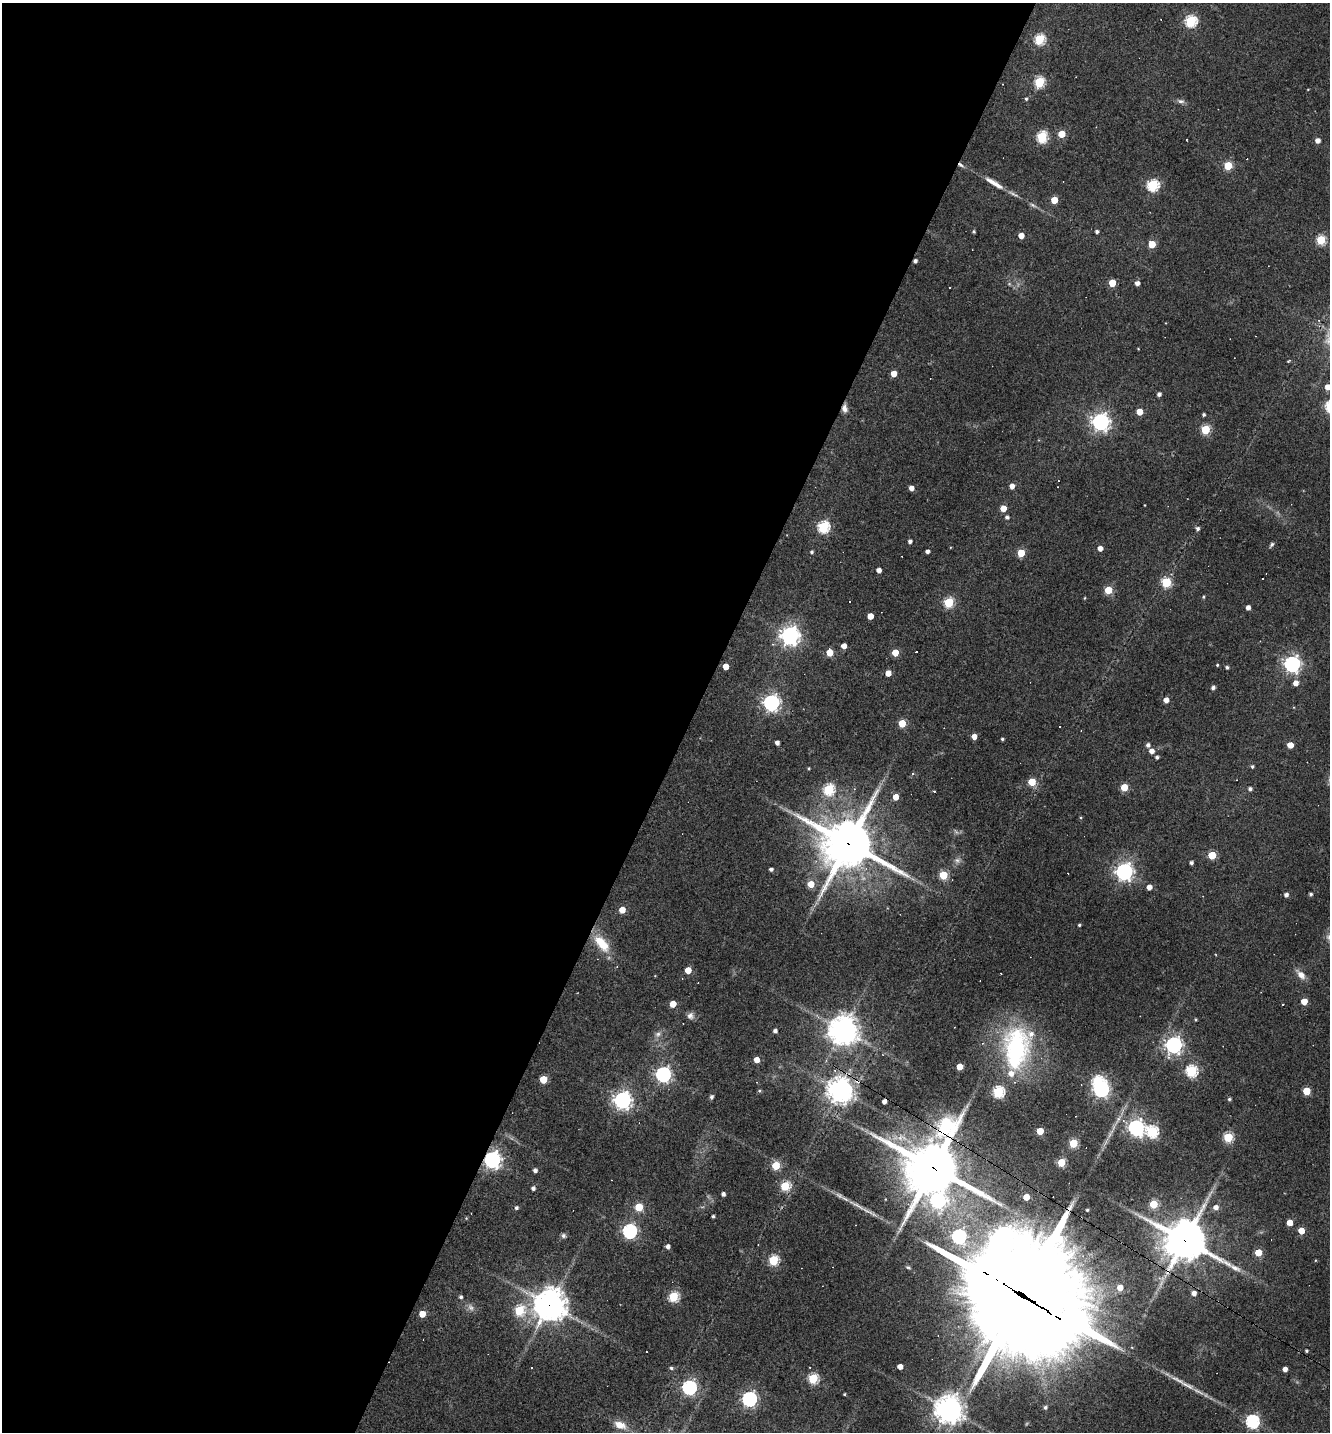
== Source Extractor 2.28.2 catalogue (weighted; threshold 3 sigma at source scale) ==
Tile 5 of 4 x 4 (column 1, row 2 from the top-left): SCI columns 279-1606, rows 2863-4292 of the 5733 x 5723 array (HDU 1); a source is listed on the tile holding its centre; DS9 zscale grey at full resolution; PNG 1332 x 1434 px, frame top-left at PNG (2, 3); no overlay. Shown black and unused: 52% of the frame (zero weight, under 3 of 4 exposures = <1% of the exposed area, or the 3 px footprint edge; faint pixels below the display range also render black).
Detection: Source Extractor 2.28.2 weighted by HDU 2 'WHT'; one run over the whole footprint, this tile lists its part. Background 0.0711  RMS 0.0055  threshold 0.0249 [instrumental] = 3 sigma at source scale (4.5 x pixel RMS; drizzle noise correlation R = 1.50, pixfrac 1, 0.05/0.05 arcsec/px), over >= 5 px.
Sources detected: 204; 2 too faint to see at this stretch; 1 inside a brighter object's white glare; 20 cosmic-ray / hot-pixel residue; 1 long thin detection or spike segment (spike, bleed or trail) — not listed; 3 inside a brighter listed object's ellipse — not listed separately; the other 177 listed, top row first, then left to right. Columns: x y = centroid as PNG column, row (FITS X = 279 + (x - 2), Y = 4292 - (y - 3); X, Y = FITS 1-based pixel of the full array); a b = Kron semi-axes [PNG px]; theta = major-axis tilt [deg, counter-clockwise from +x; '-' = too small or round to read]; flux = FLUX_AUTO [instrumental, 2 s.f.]
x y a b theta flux
1191 21 6 5 - 65
1039 39 5 5 - 46
1039 82 6 5 - 45
1308 89 3 2 - 0.35
1026 99 5 4 - 0.82
1181 101 11 6 -9 1.8
1062 134 5 5 - 13
1042 137 6 5 - 54
1318 141 5 4 - 3.3
961 165 8 4 -33 1.6
1228 166 5 5 - 26
994 183 25 6 -31 6.5
1153 185 6 6 - 59
1054 200 5 4 - 13
1033 205 10 4 -26 1.4
974 231 3 3 - 0.71
1097 231 4 4 - 1.4
1021 236 4 4 - 6.1
1321 240 5 5 - 35
1152 244 5 5 - 14
1112 283 5 4 - 14
1137 283 4 4 - 2.9
1255 336 2 2 - 0.29
1138 349 4 2 - 0.33
1288 361 5 4 - 0.52
894 373 5 4 - 7.4
1327 387 5 5 - 4.1
1159 394 4 4 - 2
845 408 10 7 -81 2.9
1139 412 5 5 - 9.5
1204 415 4 3 - 1
1100 422 7 7 - 250
1205 430 5 5 - 34
1012 486 4 4 - 3.9
911 488 4 4 - 3.9
1003 508 5 4 - 7
1007 517 5 4 - 1.5
823 527 6 5 - 70
1197 529 5 4 - 1.6
910 541 4 4 - 1.9
1272 545 7 4 54 1.1
1100 549 4 4 - 3.4
927 551 4 3 - 2
811 552 4 4 - 0.93
1021 553 5 5 - 16
879 570 4 4 - 3.3
1166 582 5 5 - 34
1108 590 5 5 - 19
1204 597 4 4 - 0.72
1084 598 4 3 - 0.45
949 602 5 5 - 37
1248 608 4 4 - 2.7
870 616 4 4 - 7.3
790 636 7 7 - 320
773 644 5 4 - 0.73
844 646 4 4 - 4.6
829 652 5 5 - 12
895 653 5 4 - 11
1292 664 6 6 - 210
1217 665 3 3 - 0.61
725 666 4 4 - 7.9
1227 667 4 4 - 1.2
888 673 4 4 - 6.3
1296 683 5 5 - 4.2
1213 687 4 4 - 1.7
1166 700 4 4 - 4.3
771 703 6 6 - 210
902 723 5 5 - 17
974 737 4 4 - 4.3
1002 739 4 3 - 0.79
777 743 4 4 - 2.4
1148 745 4 4 - 2
1290 745 5 4 - 7.4
1151 751 5 4 - 4
1157 757 4 4 - 1.2
1252 766 4 4 - 0.92
809 768 3 3 - 0.55
912 773 3 3 - 2.5
1032 782 5 5 - 19
1124 787 5 5 - 17
829 789 6 5 - 55
1250 789 4 4 - 1.6
896 797 5 4 - 6.9
848 844 19 17 -20 2300
1212 855 5 5 - 21
957 860 9 8 - 2.5
1191 863 3 3 - 1.4
771 869 4 3 - 1.6
1124 872 7 6 - 250
943 875 5 5 - 26
811 884 5 5 - 9.4
1149 887 4 4 - 4.3
1311 894 4 3 - 1.2
1286 895 5 4 - 2.3
622 910 5 4 - 9.1
1079 925 3 3 - 0.79
602 943 25 11 -49 13
688 970 5 4 - 9.9
1301 975 14 8 -48 4.4
1304 1001 5 4 - 9.9
673 1004 5 4 - 9
690 1016 9 9 - 2.4
1195 1019 4 3 - 0.6
843 1030 10 9 - 740
775 1031 4 4 - 1.8
658 1034 9 7 44 2.3
1174 1045 7 6 - 230
1016 1048 51 30 86 80
756 1060 4 4 - 5.1
960 1067 4 4 - 8.7
1191 1071 6 5 - 70
663 1074 6 6 - 170
543 1079 5 5 - 17
1101 1089 6 6 - 160
840 1090 8 8 - 550
759 1091 5 4 - 0.71
1306 1091 5 5 - 19
998 1092 5 5 - 65
711 1097 5 4 - 1.6
1229 1099 4 4 - 0.88
622 1100 7 6 - 260
1118 1120 17 5 61 3.6
1136 1128 7 6 - 190
1040 1131 5 5 - 12
1152 1131 6 6 - 65
1228 1137 5 5 - 37
1073 1143 5 5 - 28
492 1160 7 6 - 240
1061 1162 5 5 - 22
776 1166 5 5 - 25
934 1168 21 20 - 3000
535 1170 4 4 - 2
785 1186 5 5 - 37
533 1188 4 4 - 1.8
723 1194 4 4 - 2.2
1026 1197 4 4 - 8.4
937 1200 7 7 - 130
1153 1204 5 5 - 21
857 1205 38 5 -29 7.2
639 1207 5 5 - 21
1216 1207 6 5 - 3.4
516 1208 4 4 - 1.3
1087 1210 3 3 - 0.84
713 1216 3 3 - 1.1
1290 1223 5 4 - 7.4
629 1231 6 6 - 130
1301 1231 5 4 - 9.2
1004 1235 9 8 - 270
563 1236 6 6 - 1.3
959 1236 6 6 - 130
1185 1240 16 14 -29 1600
668 1246 4 4 - 2.5
1258 1252 5 5 - 13
773 1260 5 5 - 44
908 1267 7 4 -29 0.86
1120 1288 5 5 - 6.6
1194 1293 5 5 - 3.3
1023 1296 54 35 -33 17000
461 1297 5 4 - 1.2
673 1297 5 5 - 45
550 1305 11 11 - 850
471 1307 11 8 -45 2.6
519 1311 6 6 - 37
422 1314 5 4 - 10
1306 1351 3 3 - 0.93
900 1367 4 4 - 5.1
671 1368 5 4 - 1
1285 1369 4 4 - 3.4
813 1379 5 5 - 44
1187 1385 26 6 -25 5.9
689 1387 6 6 - 140
844 1394 3 2 - 0.7
749 1399 6 6 - 160
1045 1407 4 4 - 1.2
949 1409 9 9 - 670
1252 1421 6 6 - 100
620 1425 15 9 -20 6.6
Overlapping masked pixels (flux is a lower limit): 9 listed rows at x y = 961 165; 845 408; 848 844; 840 1090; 492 1160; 934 1168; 1185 1240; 1023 1296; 550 1305
Isophote crosses this tile's border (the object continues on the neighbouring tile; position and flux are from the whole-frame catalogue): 1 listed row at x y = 1327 387